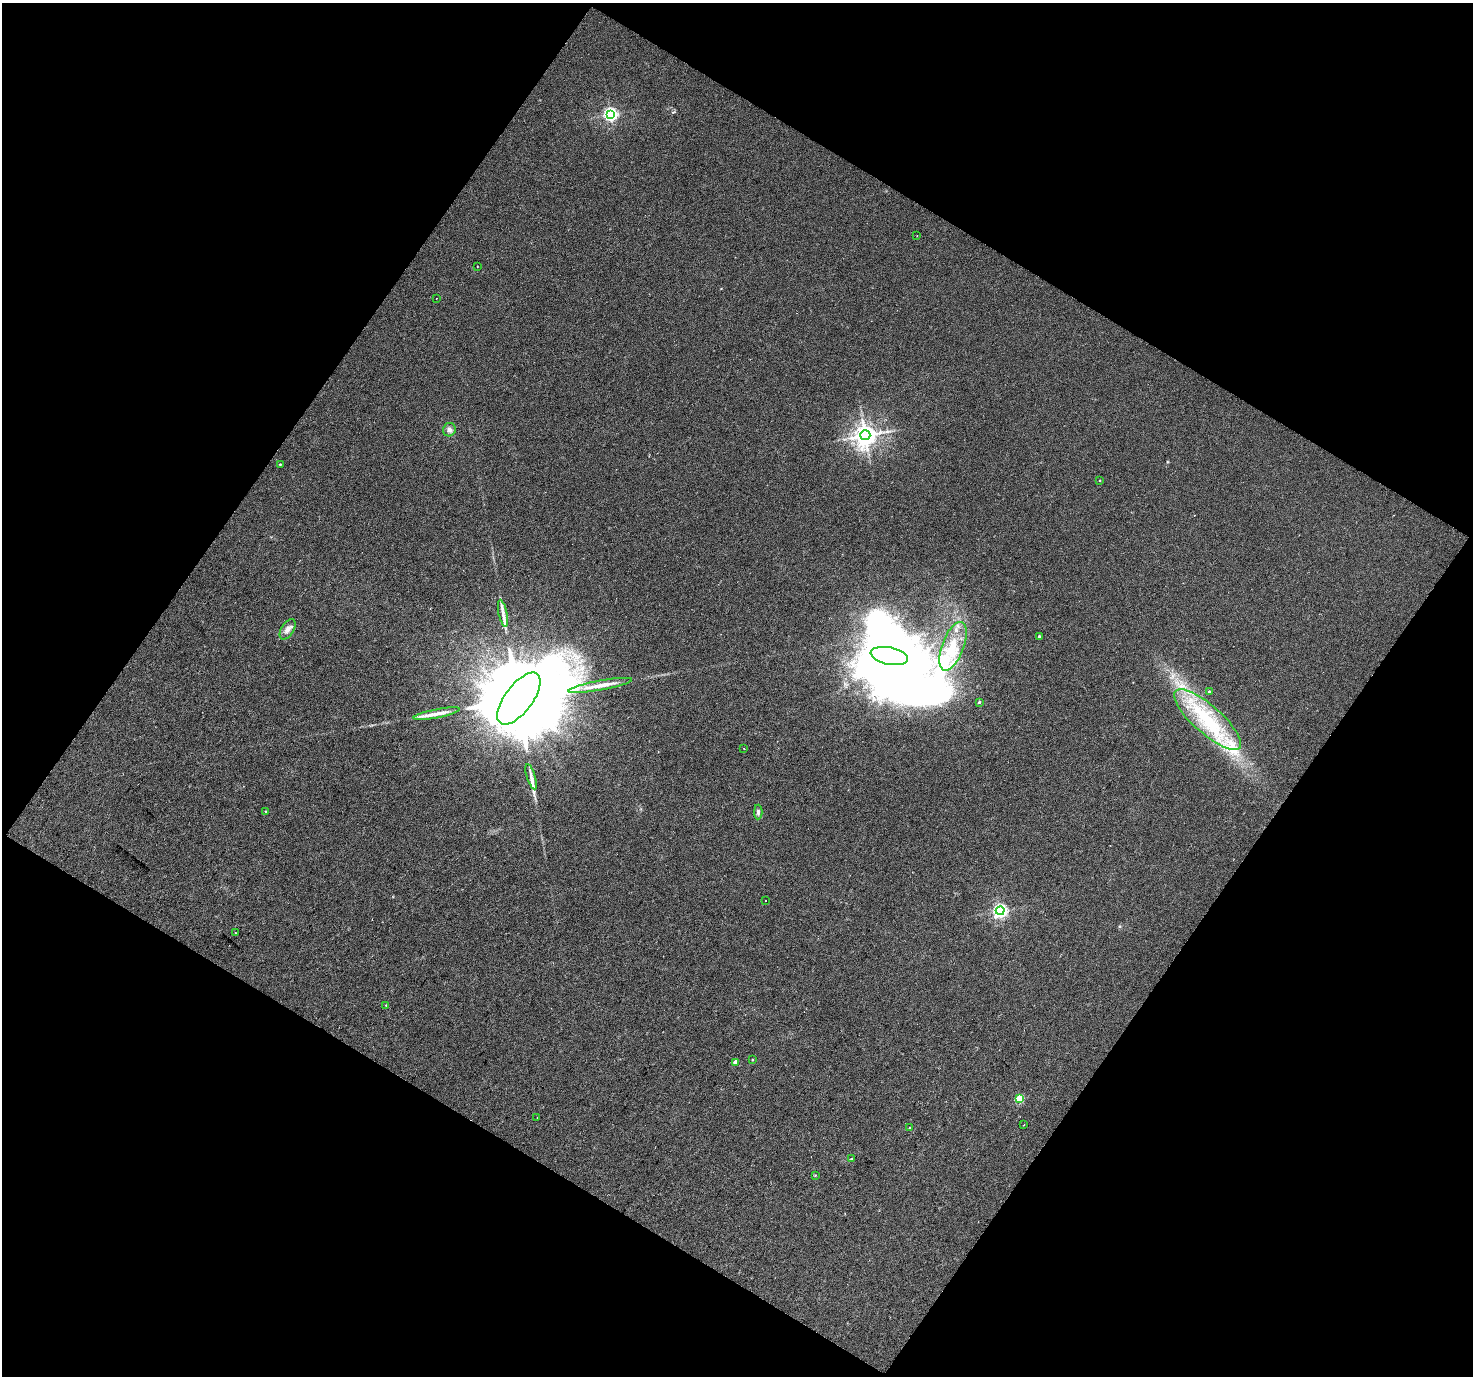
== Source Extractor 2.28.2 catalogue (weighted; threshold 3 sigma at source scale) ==
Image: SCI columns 1-2942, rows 108-2855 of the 2944 x 2972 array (HDU 1 of 3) = the unmasked area's bounding box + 8 px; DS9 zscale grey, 2 x 2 block average (1 PNG px = mean of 2 x 2 image px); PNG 1475 x 1378 px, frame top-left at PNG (2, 3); each listed source drawn as its Kron ellipse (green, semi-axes under 4 px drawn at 4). Shown black and unused: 48% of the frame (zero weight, under 2 of 3 exposures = <1% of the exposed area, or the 3 px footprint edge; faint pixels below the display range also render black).
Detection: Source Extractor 2.28.2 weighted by HDU 2 'WHT'. Background 0.0104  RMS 0.0059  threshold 0.0268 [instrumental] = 3 sigma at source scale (4.5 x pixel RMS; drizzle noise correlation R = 1.50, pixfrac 1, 0.0396/0.0396 arcsec/px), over >= 5 px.
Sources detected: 44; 6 inside a brighter object's white glare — neither listed nor drawn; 3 inside a brighter listed object's ellipse — not listed separately; the other 35 listed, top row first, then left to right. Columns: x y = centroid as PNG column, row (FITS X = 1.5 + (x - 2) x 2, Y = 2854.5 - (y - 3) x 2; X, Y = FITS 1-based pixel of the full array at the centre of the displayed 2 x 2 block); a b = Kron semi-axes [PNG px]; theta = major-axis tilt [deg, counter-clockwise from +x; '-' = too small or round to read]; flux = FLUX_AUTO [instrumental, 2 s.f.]
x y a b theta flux
610 114 4 4 - 370
917 236 2 2 - 0.54
477 266 2 2 - 0.55
436 298 2 2 - 0.57
449 430 7 6 - 5.6
865 435 5 5 - 1400
280 464 2 2 - 1
1100 480 2 2 - 1
503 613 14 4 -78 8.6
288 629 11 6 59 7.8
1039 636 3 2 - 2.7
953 646 25 11 69 44
889 656 19 8 -11 1800
600 685 32 5 10 21
1209 691 3 2 - 1.7
519 699 31 14 53 62000
979 702 3 2 - 2.2
437 714 23 4 11 14
1208 720 43 14 -41 100
744 749 2 2 - 0.79
531 777 13 4 -73 7.5
265 811 2 2 - 1.9
758 812 7 4 88 3.2
766 900 2 2 - 3.6
1000 911 4 4 - 390
235 933 2 2 - 1.7
386 1005 3 2 - 1.4
752 1059 3 3 - 1.1
735 1062 3 3 - 8.2
1019 1098 3 3 - 73
537 1118 2 2 - 0.56
1024 1125 2 2 - 0.93
909 1128 3 2 - 0.75
851 1159 2 2 - 3.1
815 1175 3 2 - 0.94
Diffuse or blended objects may show on this block-average render without a row.